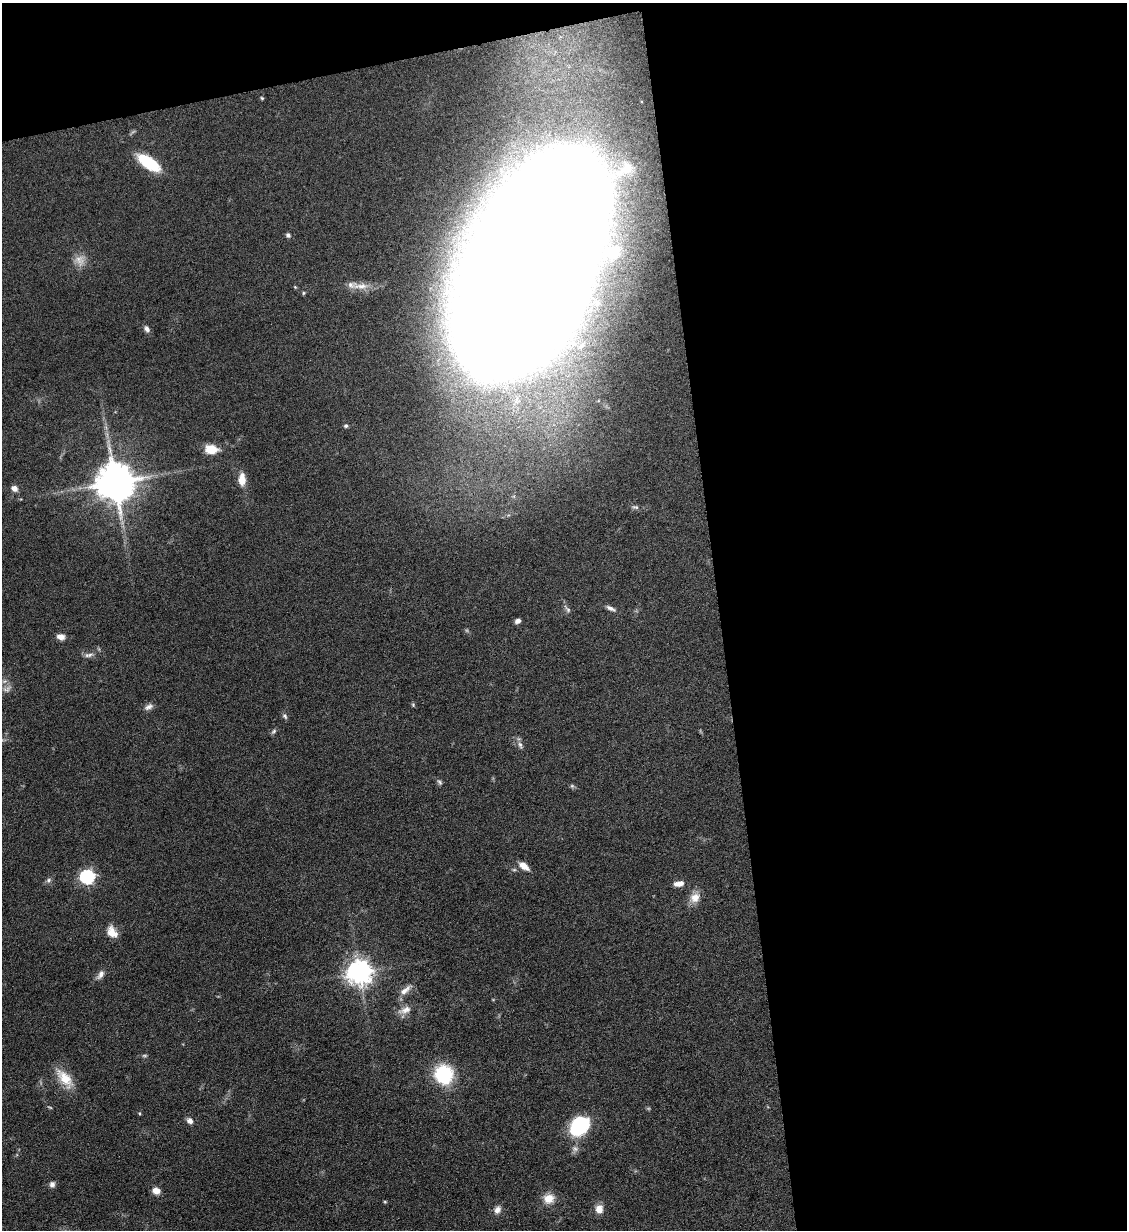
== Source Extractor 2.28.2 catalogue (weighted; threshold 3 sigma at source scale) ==
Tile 4 of 4 x 4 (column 4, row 1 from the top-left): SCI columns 3517-4641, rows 3693-4920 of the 4901 x 4928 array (HDU 1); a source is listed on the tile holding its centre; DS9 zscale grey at full resolution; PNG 1129 x 1232 px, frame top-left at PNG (2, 3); no overlay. Shown black and unused: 40% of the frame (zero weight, under 6 of 12 exposures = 1% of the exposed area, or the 3 px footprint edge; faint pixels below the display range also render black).
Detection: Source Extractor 2.28.2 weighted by HDU 2 'WHT'; one run over the whole footprint, this tile lists its part. Background 0.101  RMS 0.004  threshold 0.0162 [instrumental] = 3 sigma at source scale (4.09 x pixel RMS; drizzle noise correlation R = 1.36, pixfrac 0.8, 0.05/0.05 arcsec/px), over >= 5 px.
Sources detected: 54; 4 too faint to see at this stretch — not listed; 1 inside a brighter listed object's ellipse — not listed separately; the other 49 listed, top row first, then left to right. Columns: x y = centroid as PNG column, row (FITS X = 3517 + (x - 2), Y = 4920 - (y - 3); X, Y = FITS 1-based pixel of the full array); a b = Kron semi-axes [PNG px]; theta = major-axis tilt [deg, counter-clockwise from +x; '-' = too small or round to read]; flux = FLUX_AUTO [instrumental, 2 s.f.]
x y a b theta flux
262 98 4 3 - 0.51
148 162 26 11 -35 16
627 168 20 17 44 8.1
288 235 6 6 - 0.86
80 260 15 15 - 4.1
533 271 165 74 68 5300
360 286 28 9 1 5
295 287 5 3 - 0.39
304 293 5 4 - 0.45
147 329 9 6 -60 1.4
346 426 5 5 - 0.67
211 449 12 8 -6 7.8
242 480 14 8 89 4.5
115 482 11 11 - 1300
14 488 8 6 -32 2.2
635 507 11 6 -1 1.1
610 608 13 5 -23 1.5
567 609 13 5 -51 1.2
518 621 6 5 - 1.5
61 637 9 7 -13 2.4
89 655 14 6 7 1.6
7 689 15 9 19 2.7
413 705 6 4 -70 0.5
148 707 13 7 27 1.7
285 716 9 6 -61 0.93
273 731 8 5 45 0.8
520 745 10 5 -74 1.2
439 782 9 5 -53 0.87
572 786 6 5 - 0.66
524 866 13 7 -36 3.5
87 877 6 6 - 76
48 880 8 6 42 1
679 884 12 6 8 2.7
695 898 15 12 45 4.1
112 932 15 10 -56 4.4
359 972 8 8 - 400
100 975 14 7 56 2.1
405 990 19 7 38 3
405 1010 19 9 22 3.2
444 1074 10 9 - 47
65 1079 29 13 -50 8.5
190 1121 7 6 - 1.9
579 1126 22 17 48 25
52 1184 7 6 - 1.5
156 1191 8 6 -19 3.3
549 1198 13 11 4 5.1
385 1202 4 4 - 0.38
599 1209 11 9 -89 3.2
497 1210 11 8 61 2.1